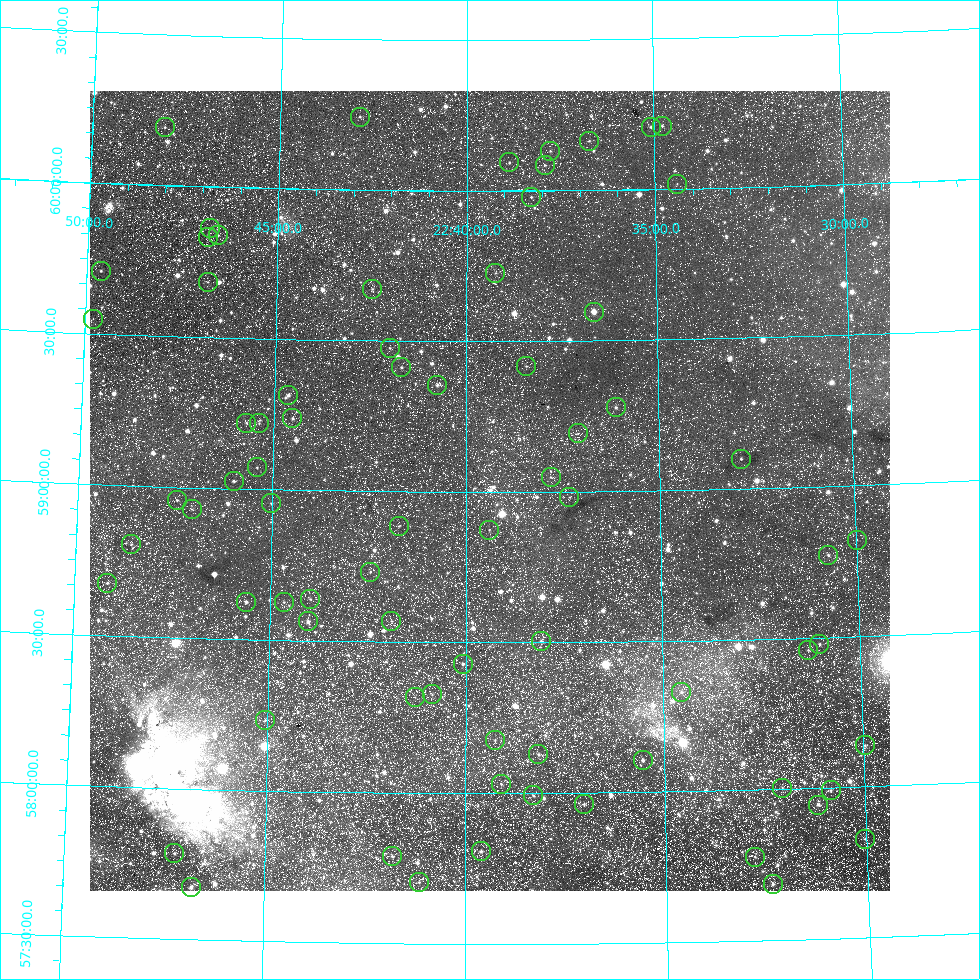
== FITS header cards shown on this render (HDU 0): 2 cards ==
NAXIS1  =                  800
NAXIS2  =                  800

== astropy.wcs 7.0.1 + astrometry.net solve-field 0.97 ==
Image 800 x 800 px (HDU 0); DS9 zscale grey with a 90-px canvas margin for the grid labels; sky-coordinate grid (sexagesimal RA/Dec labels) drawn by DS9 from the SOLVED WCS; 75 Tycho-2 reference stars matched to detected sources circled (green)
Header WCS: RA---TAN/DEC--TAN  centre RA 22:39:24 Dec +59:00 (339.85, +59.00 deg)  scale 12 arcsec/px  FOV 159.3' x 159.3'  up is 0 deg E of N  parity normal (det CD < 0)
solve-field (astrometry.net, Tycho-2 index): VERIFIED the header's WCS against the Tycho-2 star catalogue (74 matches, 0 conflicts) and refined it, rather than solving blind
Solved WCS: RA---TAN-SIP/DEC--TAN-SIP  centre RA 22:39:24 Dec +59:00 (339.85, +59.00 deg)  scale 12 arcsec/px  FOV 159.4' x 159.4'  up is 0 deg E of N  parity normal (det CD < 0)
The solver's refit moves the header's centre by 2.7 arcsec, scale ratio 1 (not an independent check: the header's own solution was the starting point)
Tycho-2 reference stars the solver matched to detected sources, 75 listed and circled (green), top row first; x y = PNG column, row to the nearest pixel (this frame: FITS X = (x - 90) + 1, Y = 800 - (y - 91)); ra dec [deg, ICRS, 3 dp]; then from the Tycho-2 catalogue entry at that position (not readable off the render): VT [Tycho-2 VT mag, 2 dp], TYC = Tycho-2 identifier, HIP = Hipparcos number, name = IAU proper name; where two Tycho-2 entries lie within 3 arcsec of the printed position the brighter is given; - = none
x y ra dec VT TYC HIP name
360 117 340.717 +60.242 11.41 4265-759-1 - -
662 126 338.697 +60.211 10.95 4265-928-1 - -
165 127 342.018 +60.193 11.06 4265-256-1 - -
651 127 338.773 +60.207 10.33 4265-777-1 - -
589 141 339.185 +60.164 10.85 4265-472-1 - -
550 151 339.445 +60.131 12.10 4265-534-1 - -
509 162 339.718 +60.094 10.95 4265-696-1 - -
545 165 339.479 +60.085 12.10 4265-725-1 - -
677 184 338.605 +60.017 11.59 4265-845-1 - -
531 197 339.573 +59.979 10.83 3995-700-1 - -
210 228 341.697 +59.862 11.68 3996-1294-1 - -
218 235 341.644 +59.840 11.15 3996-196-1 - -
208 237 341.711 +59.832 11.12 3996-960-1 - -
101 271 342.409 +59.710 11.57 3996-590-1 - -
495 273 339.811 +59.727 11.50 3995-530-1 - -
208 282 341.703 +59.685 11.69 3996-936-1 - -
372 289 340.620 +59.672 11.19 3996-1188-1 - -
594 312 339.165 +59.596 8.21 3995-478-1 111612 -
93 319 342.445 +59.550 12.04 3996-568-1 - -
390 348 340.502 +59.477 11.30 3996-1184-1 - -
526 366 339.611 +59.418 11.36 3995-660-1 - -
401 367 340.424 +59.413 10.30 3996-690-1 - -
437 385 340.190 +59.355 10.16 3996-436-1 - -
288 395 341.158 +59.315 10.19 3996-1044-1 - -
616 407 339.029 +59.278 11.09 3995-556-1 - -
292 418 341.129 +59.238 10.45 3996-514-1 - -
246 423 341.428 +59.220 10.95 3996-394-1 - -
259 423 341.344 +59.220 11.39 3996-684-1 - -
578 433 339.277 +59.193 11.70 3995-806-1 - -
741 459 338.223 +59.100 10.51 3995-962-1 - -
257 467 341.352 +59.072 10.86 3996-766-1 - -
551 477 339.454 +59.049 11.36 3995-1106-1 - -
234 481 341.500 +59.026 10.34 3996-866-1 - -
569 497 339.335 +58.982 11.40 3995-1459-1 - -
177 500 341.861 +58.957 11.31 3996-1318-1 - -
271 503 341.254 +58.955 10.84 3996-1314-1 - -
192 509 341.765 +58.929 11.59 3996-681-1 - -
399 526 340.431 +58.885 11.22 3996-333-1 - -
489 530 339.854 +58.874 11.32 3995-561-1 - -
857 540 337.491 +58.819 12.59 3995-839-1 - -
131 544 342.145 +58.807 10.63 3996-617-1 - -
828 555 337.681 +58.774 10.49 3995-1034-1 - -
370 572 340.613 +58.733 11.06 3996-307-1 - -
107 583 342.290 +58.675 10.54 3996-353-1 - -
310 599 340.993 +58.639 10.96 3996-261-1 - -
246 602 341.401 +58.626 9.73 3996-941-1 112370 -
284 602 341.162 +58.628 11.30 3996-1538-1 - -
308 621 341.006 +58.565 10.21 3996-249-1 - -
391 621 340.475 +58.570 11.20 3996-85-1 - -
541 641 339.522 +58.505 11.27 3995-1370-1 - -
819 644 337.754 +58.479 11.63 3995-1054-1 - -
808 650 337.827 +58.459 11.17 3995-1451-1 - -
463 664 340.017 +58.429 10.12 3996-1425-1 - -
681 692 338.636 +58.330 10.48 3995-1452-1 - -
432 694 340.213 +58.328 11.52 3996-15-1 - -
415 697 340.321 +58.317 11.95 3996-1356-1 - -
265 720 341.264 +58.234 11.23 3996-127-1 - -
495 740 339.815 +58.176 11.21 3995-1105-1 - -
865 745 337.489 +58.138 10.85 3995-1383-1 - -
538 754 339.542 +58.129 10.89 3995-1237-1 - -
643 760 338.888 +58.106 9.86 3991-2304-1 - -
501 784 339.776 +58.030 10.91 3991-2661-1 - -
782 788 338.015 +58.005 10.93 3991-2692-1 - -
831 790 337.712 +57.992 11.19 3991-2515-1 - -
533 795 339.577 +57.992 10.54 3991-2875-1 - -
584 804 339.259 +57.963 11.31 3991-2312-1 - -
818 805 337.793 +57.946 9.80 3991-2474-1 - -
865 839 337.510 +57.827 10.53 3991-566-1 - -
481 851 339.902 +57.807 10.45 3991-2829-1 - -
174 853 341.812 +57.786 10.03 3992-645-1 - -
392 856 340.458 +57.791 10.52 3992-903-1 - -
755 857 338.197 +57.778 10.87 3991-1147-1 - -
419 882 340.288 +57.704 10.52 3992-597-1 - -
773 884 338.091 +57.687 10.10 3991-1021-1 - -
191 887 341.703 +57.674 9.98 3992-793-1 - -